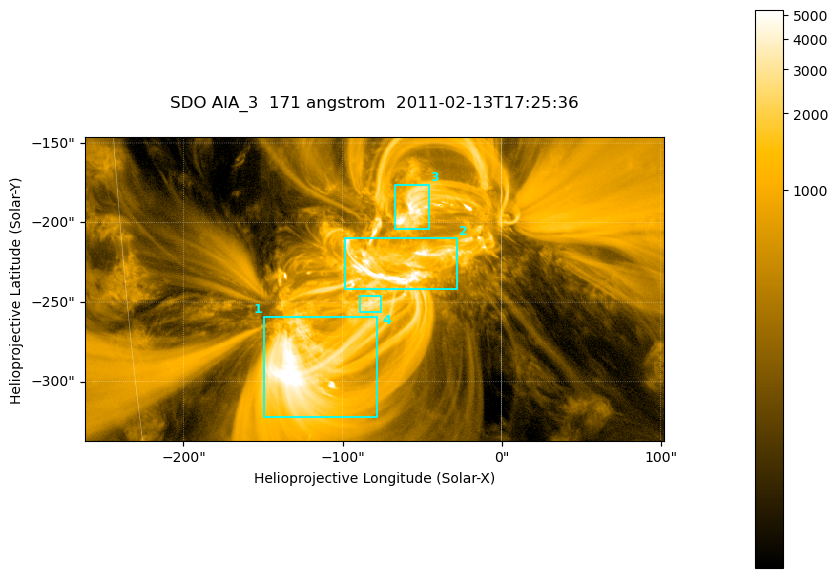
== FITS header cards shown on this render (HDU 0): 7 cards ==
TELESCOP= 'SDO     '           /
INSTRUME= 'AIA_3   '           /
WAVELNTH=                  171 /
WAVEUNIT= 'angstrom'           /
DATE-OBS= '2011-02-13T17:25:36.34' /
CTYPE1  = 'HPLN-TAN'           /
CTYPE2  = 'HPLT-TAN'           /

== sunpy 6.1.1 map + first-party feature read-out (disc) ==
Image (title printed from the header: SDO AIA_3  171 angstrom  2011-02-13T17:25:36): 607 x 318 px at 0.599 arcsec/px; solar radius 972 arcsec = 1622 px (partial field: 2.3% of the solar disc is inside the frame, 100% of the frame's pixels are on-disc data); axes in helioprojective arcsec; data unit not stated in the header (colour bar unlabelled)
Pointing: header CRPIX1/2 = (2056.06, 2043.72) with CRVAL1/2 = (0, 0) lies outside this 607 x 318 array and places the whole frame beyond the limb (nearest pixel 1.39 R_sun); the SolarSoft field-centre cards XCEN/YCEN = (-79.72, -241.7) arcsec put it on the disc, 1315 arcsec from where CRPIX/CRVAL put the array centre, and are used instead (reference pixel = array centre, CRVAL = XCEN/YCEN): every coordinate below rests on XCEN/YCEN
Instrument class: DISC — disc imager (sunpy class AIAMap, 171 A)
Bright regions (active regions / flare kernels): reference = the on-disc median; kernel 5 px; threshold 5 sigma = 1811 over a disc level ~357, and >= 1.15x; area >= 193 px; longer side >= 4 px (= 2.4 arcsec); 4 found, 4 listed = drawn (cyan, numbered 1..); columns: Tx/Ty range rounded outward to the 2 arcsec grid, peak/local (2 s.f.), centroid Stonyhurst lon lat
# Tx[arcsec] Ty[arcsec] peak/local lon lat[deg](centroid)
1 -150..-78 -322..-258 18 -8 -24
2 -100..-28 -242..-210 19 -4 -20
3 -68..-46 -204..-176 15 -3 -18
4 -90..-76 -256..-246 9.5 -5 -22